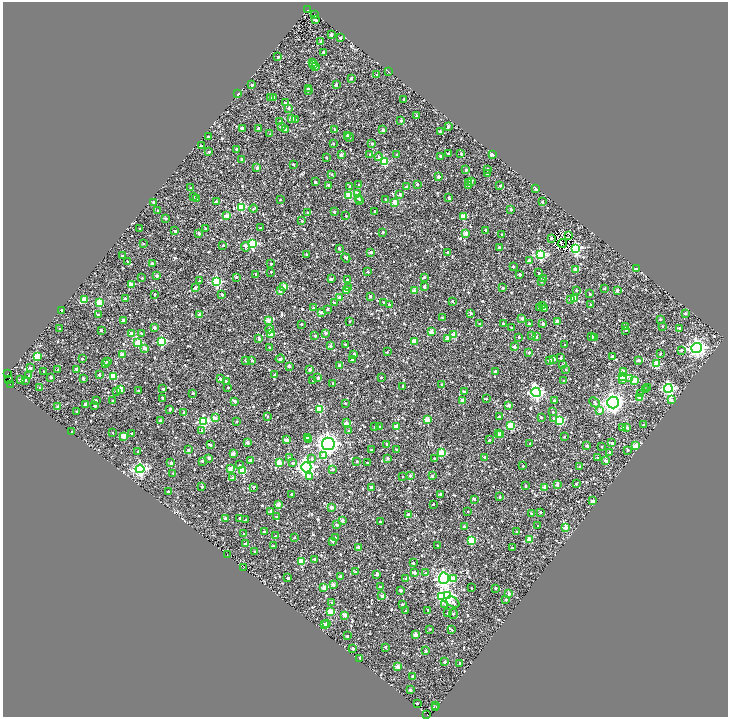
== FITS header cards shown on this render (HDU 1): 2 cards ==
NAXIS1  =                 1451
NAXIS2  =                 1430

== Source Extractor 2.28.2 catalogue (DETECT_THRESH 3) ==
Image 1451 x 1430 px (HDU 1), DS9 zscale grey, zoomed out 1/2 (1 PNG px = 2 x 2 image px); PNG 730 x 719 px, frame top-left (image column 2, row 1430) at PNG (3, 2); each listed source drawn as its Kron ellipse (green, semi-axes under 4 px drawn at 4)
Background 0.976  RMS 1.8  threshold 5.52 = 3 sigma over >= 5 px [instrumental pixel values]
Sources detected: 1133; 122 cannot appear on this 1/2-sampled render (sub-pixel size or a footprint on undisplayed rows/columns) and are neither listed nor drawn; of the other 1011, the 500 brightest by FLUX_AUTO listed and drawn (511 fainter detections omitted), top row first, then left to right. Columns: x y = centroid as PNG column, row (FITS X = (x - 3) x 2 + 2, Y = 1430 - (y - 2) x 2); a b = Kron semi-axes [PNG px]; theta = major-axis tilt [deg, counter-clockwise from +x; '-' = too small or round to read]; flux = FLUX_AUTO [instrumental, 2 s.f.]
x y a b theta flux
307 10 2 2 - 3500
314 15 2 2 - 730
315 20 2 2 - 1900
331 35 2 2 - 2300
340 38 2 2 - 1600
321 42 2 2 - 1600
323 52 2 2 - 1400
278 57 2 2 - 1300
313 63 2 2 - 3100
314 65 2 2 - 2700
316 67 4 3 - 1600
389 72 3 2 - 400
377 75 2 2 - 540
351 78 2 2 - 1700
252 85 2 2 - 1000
336 85 2 2 - 1700
309 89 2 2 - 1600
308 91 2 2 - 1200
238 94 2 2 - 3400
273 97 2 2 - 1500
270 98 3 2 - 420
404 99 3 2 - 930
285 103 3 2 - 770
289 108 2 2 - 1900
416 115 2 2 - 420
292 118 3 2 - 1700
296 120 2 2 - 910
401 121 2 2 - 1000
280 122 2 2 - 1300
448 126 2 2 - 1300
281 127 3 2 - 620
242 128 2 2 - 2900
259 128 2 2 - 1500
286 129 2 2 - 1400
334 129 2 2 - 470
383 130 2 2 - 2700
440 131 2 2 - 390
270 134 2 2 - 400
347 135 2 2 - 430
208 137 2 2 - 710
349 137 5 2 - 550
333 143 2 2 - 620
372 144 2 2 - 820
201 146 2 2 - 460
236 149 2 2 - 1300
209 152 2 2 - 710
448 153 2 2 - 640
370 154 2 2 - 770
397 154 2 2 - 610
461 154 2 2 - 690
492 154 3 2 - 3600
341 155 3 2 - 2200
441 156 2 2 - 1400
326 157 2 2 - 400
379 157 4 3 - 900
242 159 2 2 - 910
384 161 3 3 - 16000
293 164 2 2 - 590
257 168 2 2 - 2300
488 169 2 2 - 1300
466 170 2 2 - 1100
332 174 2 2 - 400
487 174 2 2 - 530
439 176 2 2 - 1400
471 181 2 2 - 1100
315 182 2 2 - 1300
469 182 3 2 - 440
417 184 2 2 - 1300
329 185 2 2 - 1400
359 185 2 2 - 1000
469 185 2 2 - 1200
350 186 2 2 - 1000
500 186 2 2 - 1000
406 187 2 2 - 690
191 188 3 2 - 450
536 189 3 2 - 3100
358 193 2 2 - 1900
400 194 2 2 - 1600
349 195 3 3 - 9900
193 197 2 2 - 1600
358 198 3 3 - 440
449 198 3 2 - 1300
197 199 2 2 - 1100
385 199 2 2 - 450
280 200 2 2 - 520
216 201 2 2 - 1400
360 201 2 2 - 1800
153 202 2 2 - 920
542 202 2 2 - 1100
395 203 2 2 - 6600
241 207 3 3 - 21000
254 209 4 2 - 500
511 209 2 2 - 1100
158 210 2 2 - 400
375 211 2 2 - 990
334 212 2 2 - 1300
307 213 2 2 - 970
227 216 2 2 - 6300
346 216 2 2 - 540
463 217 3 3 - 8100
166 219 2 2 - 760
302 221 2 2 - 620
205 228 2 2 - 490
260 228 2 2 - 570
140 229 2 2 - 580
485 230 2 2 - 780
175 231 2 2 - 1000
383 232 2 2 - 490
199 233 2 2 - 2200
466 233 2 2 - 4700
502 234 2 2 - 520
568 236 3 1 - 470
551 238 2 2 - 1100
143 244 2 2 - 510
252 244 3 3 - 26000
562 244 4 2 - 470
223 245 2 2 - 1100
245 247 5 4 - 620
499 247 2 2 - 1600
339 248 2 2 - 1100
575 248 4 4 - 37000
371 252 2 2 - 3800
448 252 2 2 - 520
306 254 2 2 - 460
540 254 4 4 - 32000
122 256 2 2 - 1000
346 258 5 2 - 810
127 261 2 2 - 390
529 261 2 2 - 1800
152 263 2 2 - 1800
271 263 2 2 - 450
513 267 2 2 - 810
636 268 2 2 - 2100
576 269 2 2 - 4500
271 272 2 2 - 530
368 272 2 2 - 730
539 273 2 2 - 400
256 274 2 2 - 1000
520 274 2 2 - 1400
157 276 2 2 - 1800
236 277 2 2 - 1300
424 277 3 2 - 1400
142 278 2 2 - 410
331 279 2 2 - 1600
544 279 3 2 - 1200
347 280 2 2 - 1300
200 281 3 2 - 570
541 281 2 2 - 940
216 282 3 3 - 35000
131 284 3 2 - 5600
195 287 2 2 - 1200
284 287 3 2 - 5400
348 287 4 3 - 570
424 287 3 2 - 1900
503 288 2 2 - 690
604 289 3 2 - 390
576 290 2 2 - 550
280 291 2 2 - 1200
346 291 3 3 - 8100
414 291 3 2 - 4500
617 291 2 2 - 1800
154 294 2 2 - 460
222 294 2 2 - 1400
590 294 2 2 - 740
370 296 2 2 - 2100
340 298 2 2 - 2200
84 299 3 3 - 7400
125 299 2 2 - 2800
570 299 3 2 - 610
574 299 3 2 - 8000
452 301 2 2 - 900
99 302 3 3 - 9500
384 302 3 2 - 450
335 303 2 2 - 1300
591 304 2 2 - 580
389 305 2 2 - 1700
543 305 2 2 - 960
313 308 2 2 - 820
539 308 2 2 - 570
327 309 2 2 - 1100
544 309 3 2 - 960
61 310 2 2 - 980
321 312 3 3 - 1400
471 313 2 2 - 1500
685 313 2 2 - 600
98 315 2 2 - 1100
200 315 2 2 - 2600
443 318 2 2 - 880
522 318 2 2 - 1600
660 319 2 2 - 990
123 320 3 2 - 1700
268 320 2 2 - 3500
350 321 2 2 - 500
557 321 2 2 - 4000
480 323 4 2 - 600
503 323 2 2 - 730
543 323 2 2 - 1300
301 324 2 2 - 670
529 324 3 2 - 730
662 326 2 2 - 390
626 327 2 2 - 1400
154 328 3 2 - 1700
512 328 3 2 - 740
679 328 2 2 - 930
59 329 2 2 - 390
269 329 4 3 - 470
101 330 2 2 - 1200
626 330 3 2 - 640
431 332 2 2 - 4500
141 333 2 2 - 570
271 333 3 3 - 9000
325 333 2 2 - 1400
132 334 3 2 - 4000
454 335 3 2 - 6100
315 336 2 2 - 1100
532 336 2 2 - 1100
591 336 2 2 - 1700
519 337 2 2 - 1000
537 337 2 2 - 860
447 338 3 2 - 3800
595 338 2 2 - 680
259 339 2 2 - 1700
162 341 3 3 - 22000
415 341 3 2 - 6400
138 343 3 3 - 11000
345 344 2 2 - 500
565 345 2 2 - 1600
330 346 2 2 - 1600
514 347 2 2 - 1800
144 348 3 2 - 1600
270 348 2 2 - 1600
696 348 5 5 - 140000
681 350 2 2 - 1100
387 352 3 3 - 390
529 352 2 2 - 1600
354 354 2 2 - 1100
660 354 2 2 - 420
122 355 2 2 - 3500
37 356 3 3 - 12000
612 356 2 2 - 2100
561 357 3 2 - 410
82 359 2 2 - 770
280 359 4 3 - 680
554 359 3 2 - 790
245 360 2 2 - 790
252 360 2 2 - 1000
352 360 2 2 - 1200
549 360 2 2 - 2300
638 360 3 2 - 1800
107 361 2 2 - 750
106 363 3 3 - 490
656 364 3 3 - 14000
562 365 2 2 - 780
289 366 2 2 - 2700
339 366 2 2 - 1300
30 368 2 2 - 1400
76 369 2 2 - 1400
566 369 2 2 - 610
58 370 3 2 - 1200
310 370 2 2 - 1400
44 371 2 2 - 510
495 371 2 2 - 730
623 372 3 3 - 3500
7 374 2 1 - 550
275 374 2 2 - 1100
99 375 2 2 - 1200
29 376 2 2 - 1900
114 376 3 3 - 11000
623 376 3 3 - 20000
51 377 2 2 - 1700
381 377 2 2 - 530
318 378 2 2 - 1100
21 379 3 2 - 1400
83 379 2 2 - 1200
220 379 2 2 - 1700
630 379 3 3 - 1100
8 380 2 2 - 650
25 380 2 2 - 1300
623 380 3 3 - 1700
634 380 2 2 - 4500
226 381 2 2 - 1500
313 381 2 2 - 910
564 381 2 2 - 1300
333 383 2 2 - 640
11 384 2 2 - 870
442 385 2 2 - 1900
403 386 2 2 - 1400
40 388 2 2 - 3200
228 388 2 2 - 420
647 388 2 2 - 450
668 388 4 4 - 57000
120 389 2 2 - 4600
163 389 2 2 - 1200
139 390 2 2 - 710
646 390 2 2 - 1000
117 391 2 2 - 1300
464 392 2 2 - 640
536 392 5 4 - 78000
193 393 2 2 - 700
641 394 2 2 - 1300
163 398 2 2 - 1000
640 398 3 2 - 2000
486 399 2 2 - 420
96 400 2 2 - 400
462 400 2 2 - 3300
671 400 3 2 - 2600
113 401 2 2 - 1500
235 401 3 2 - 1400
554 401 2 2 - 2400
595 402 6 3 -44 550
613 402 6 6 - 210000
345 403 2 2 - 670
85 404 2 2 - 2300
509 405 2 2 - 2200
95 406 2 2 - 1500
58 407 2 2 - 2400
170 409 2 2 - 1600
319 409 3 3 - 11000
600 410 3 2 - 3400
77 411 2 2 - 530
552 411 2 2 - 450
184 412 2 2 - 1300
267 416 2 2 - 600
499 417 2 2 - 1000
541 417 2 2 - 1100
215 418 2 2 - 3100
553 418 3 2 - 760
427 419 3 2 - 7800
559 420 3 3 - 19000
160 421 2 2 - 1400
203 421 3 3 - 33000
236 421 2 2 - 410
346 423 3 2 - 2800
643 425 2 2 - 1100
396 426 2 2 - 6000
510 426 3 3 - 10000
375 427 2 2 - 770
379 427 2 2 - 440
627 427 2 2 - 1500
622 428 3 2 - 2200
72 431 2 2 - 480
202 431 3 2 - 930
349 431 2 2 - 1200
113 433 2 2 - 510
132 433 2 2 - 910
498 433 2 2 - 2000
500 434 3 2 - 1800
123 436 3 2 - 6400
564 437 3 2 - 590
307 438 2 2 - 880
287 440 3 2 - 2900
308 440 3 3 - 730
489 440 2 2 - 540
247 442 2 2 - 1500
612 443 2 2 - 1000
328 444 6 6 - 210000
387 444 3 2 - 630
530 444 2 2 - 620
210 445 4 2 - 1200
587 446 2 2 - 1500
635 446 3 3 - 8900
601 447 2 2 - 410
188 450 2 2 - 1900
371 450 2 2 - 500
396 450 2 2 - 530
627 450 2 2 - 730
138 451 2 2 - 430
610 452 2 2 - 1000
442 453 3 3 - 13000
233 454 2 2 - 3400
324 455 4 3 - 3300
484 457 2 2 - 1200
209 458 2 2 - 1600
289 458 3 2 - 1100
388 458 2 2 - 1200
597 458 2 2 - 400
312 459 4 3 - 700
435 459 4 2 - 420
202 461 2 2 - 1200
251 461 2 2 - 3200
357 461 2 2 - 750
606 461 2 2 - 3600
171 463 2 2 - 2500
279 463 2 2 - 6900
293 463 2 2 - 1300
367 463 2 2 - 630
239 465 3 3 - 430
523 466 2 2 - 480
306 467 5 5 - 110000
580 467 2 2 - 1200
140 469 4 4 - 74000
230 469 2 2 - 4500
333 469 3 3 - 550
242 471 4 3 - 11000
173 473 2 2 - 680
309 476 4 3 - 2400
402 476 2 2 - 450
410 476 2 2 - 1500
432 476 2 2 - 1300
233 478 3 2 - 1700
576 484 2 2 - 670
557 485 3 3 - 1000
202 486 2 2 - 1000
525 486 2 2 - 540
253 487 2 2 - 1000
371 487 2 2 - 1800
545 487 2 2 - 4400
168 491 2 2 - 690
291 494 2 2 - 1100
440 494 2 2 - 1300
500 497 2 2 - 1300
474 499 2 2 - 1100
593 501 2 2 - 1700
278 504 2 2 - 5000
433 504 2 2 - 590
331 507 2 2 - 4000
271 511 2 2 - 2600
468 511 2 2 - 460
540 512 2 2 - 1200
408 514 2 2 - 1400
531 514 2 2 - 460
277 517 2 2 - 1500
240 518 2 2 - 1500
225 519 2 2 - 1400
245 520 3 2 - 420
342 520 2 2 - 2100
380 522 2 2 - 1400
337 525 4 3 - 1200
464 526 2 2 - 1700
538 526 2 2 - 1100
566 527 2 2 - 4300
264 532 2 2 - 1300
517 532 2 2 - 1100
244 534 2 2 - 1300
275 536 2 2 - 650
294 537 2 2 - 420
336 538 2 2 - 1200
529 539 3 2 - 6500
332 541 2 2 - 1300
471 541 3 3 - 15000
245 544 2 2 - 1100
437 545 2 2 - 500
274 546 3 2 - 1700
358 547 2 2 - 2000
512 548 2 2 - 390
255 551 2 2 - 1000
227 555 2 2 - 1100
314 559 2 2 - 1800
301 561 3 3 - 10000
413 563 2 2 - 1400
243 568 2 1 - 580
355 572 2 2 - 1900
414 573 3 2 - 1800
426 573 2 2 - 1500
377 574 2 2 - 1100
340 576 2 2 - 1600
288 578 2 2 - 1100
444 578 5 5 - 110000
454 578 4 3 - 2500
406 579 2 2 - 1300
333 585 3 2 - 2600
380 587 2 2 - 680
324 588 2 2 - 5200
471 588 2 2 - 390
496 588 2 2 - 1400
400 590 2 2 - 1400
509 594 2 2 - 1900
382 596 2 2 - 1500
442 596 4 3 - 24000
448 596 4 3 - 41000
506 600 2 2 - 1100
453 602 7 4 -32 2500
332 603 2 2 - 680
402 604 2 2 - 810
445 604 4 3 - 560
428 610 2 2 - 530
406 611 2 2 - 660
330 612 3 2 - 7400
447 613 2 2 - 1300
453 614 5 3 - 410
345 615 2 2 - 4500
324 624 2 2 - 2200
327 624 3 2 - 6200
430 629 2 2 - 540
452 630 2 2 - 600
416 634 2 2 - 4600
347 636 2 2 - 1100
385 647 2 2 - 680
353 648 2 2 - 1200
426 651 2 2 - 1700
360 658 2 2 - 1600
444 662 2 2 - 1600
460 663 2 2 - 720
398 667 2 2 - 4700
413 676 2 2 - 1100
410 690 2 2 - 1700
417 703 2 2 - 940
436 705 2 1 - 3500
435 708 4 1 - 1600
427 714 2 2 - 1500
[511 fainter detections neither listed nor drawn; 122 sub-pixel or undisplayed-footprint detections neither listed nor drawn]